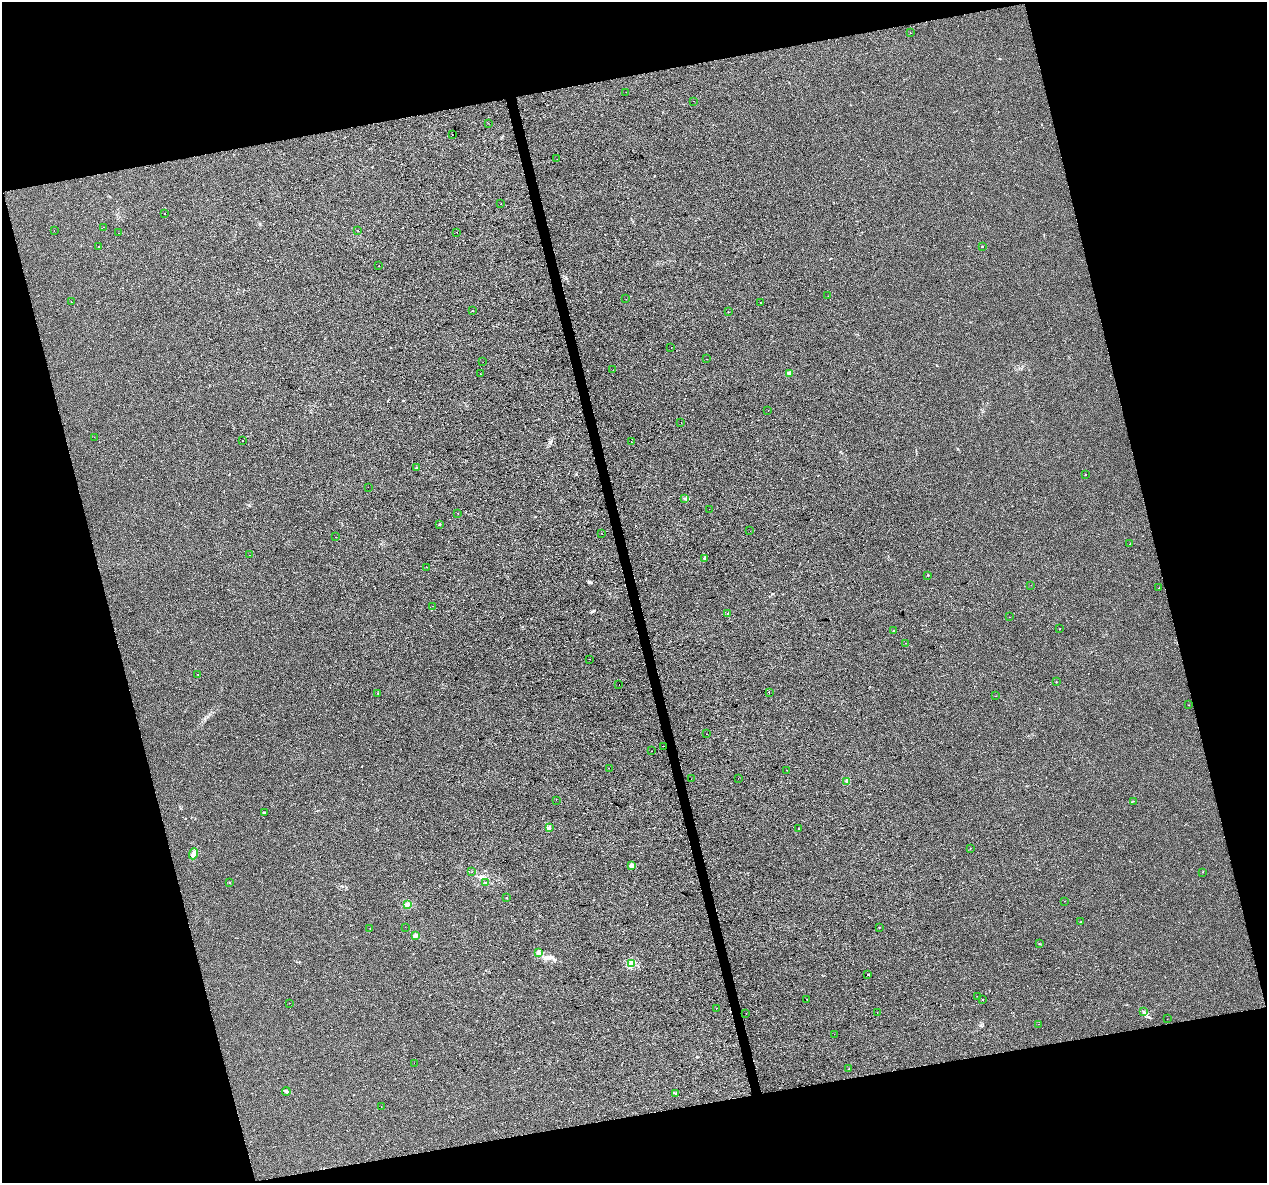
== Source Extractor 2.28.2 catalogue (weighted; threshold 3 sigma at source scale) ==
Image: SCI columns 1-5060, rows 88-4811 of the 5060 x 4850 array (HDU 1 of 3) = the unmasked area's bounding box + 8 px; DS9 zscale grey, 4 x 4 block average (1 PNG px = mean of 4 x 4 image px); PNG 1269 x 1185 px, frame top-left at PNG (2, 2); each listed source drawn as its Kron ellipse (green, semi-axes under 4 px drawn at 4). Shown black and unused: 30% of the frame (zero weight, under 2 of 3 exposures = <1% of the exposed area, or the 3 px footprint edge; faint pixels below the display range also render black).
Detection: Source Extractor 2.28.2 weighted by HDU 2 'WHT'. Background 0.00547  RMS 0.0046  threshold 0.0208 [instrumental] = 3 sigma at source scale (4.5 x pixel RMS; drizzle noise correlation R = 1.50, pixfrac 1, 0.0396/0.0396 arcsec/px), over >= 5 px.
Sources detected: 127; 14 cosmic-ray / hot-pixel residue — neither listed nor drawn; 1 coinciding with a brighter row at this scale — not listed separately; the other 112 listed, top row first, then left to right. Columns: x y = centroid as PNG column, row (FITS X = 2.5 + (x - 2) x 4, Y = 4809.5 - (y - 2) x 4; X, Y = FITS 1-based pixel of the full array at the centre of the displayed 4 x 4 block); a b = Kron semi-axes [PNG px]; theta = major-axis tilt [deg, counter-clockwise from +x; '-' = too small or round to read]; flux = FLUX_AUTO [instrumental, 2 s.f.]
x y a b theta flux
910 33 2 2 - 0.82
626 92 2 2 - 0.97
693 101 2 2 - 2.5
488 123 2 2 - 0.58
452 134 2 2 - 0.95
557 159 2 2 - 0.42
501 204 2 2 - 2.5
164 214 2 2 - 0.55
104 227 2 2 - 1.2
54 230 2 2 - 0.4
357 230 2 2 - 0.49
457 232 2 2 - 3.4
119 233 2 2 - 0.92
982 246 2 2 - 3.1
98 247 2 2 - 0.86
379 266 2 2 - 3.6
828 296 2 2 - 0.37
626 299 2 2 - 0.43
71 302 2 2 - 0.47
760 302 2 2 - 0.4
473 311 2 2 - 0.64
728 312 2 2 - 1.7
671 347 2 2 - 1.7
706 359 2 2 - 4.5
483 362 2 2 - 2.8
613 370 2 2 - 0.72
789 373 2 2 - 30
480 374 2 2 - 3.2
768 410 2 2 - 0.68
681 423 2 2 - 4.5
94 437 2 2 - 0.56
242 440 2 2 - 0.67
631 442 2 2 - 3.8
416 468 3 2 - 1.3
1085 474 2 2 - 0.93
368 487 2 2 - 0.52
685 498 3 2 - 3.3
709 509 2 2 - 0.66
458 513 2 2 - 1.9
439 525 3 2 - 1.6
750 531 2 2 - 3.5
602 534 2 2 - 0.61
336 537 2 2 - 0.46
1130 544 2 2 - 0.56
250 555 2 2 - 0.69
705 558 2 2 - 1.9
427 567 2 2 - 0.62
928 575 2 2 - 1.2
1031 585 2 2 - 0.42
1159 588 2 2 - 0.66
433 606 2 2 - 0.69
728 613 2 2 - 1.6
1009 617 2 2 - 0.76
1060 628 2 2 - 0.65
894 630 2 2 - 1.2
906 643 2 2 - 0.9
590 659 2 2 - 1.2
198 675 2 2 - 0.75
1056 682 2 2 - 1.5
619 684 2 2 - 2.4
769 692 2 2 - 3.7
378 693 2 2 - 1.6
996 696 2 2 - 3.7
1189 705 2 2 - 0.78
707 734 2 2 - 1.9
663 746 2 2 - 1.6
652 751 2 2 - 13
609 768 2 2 - 1.9
787 770 2 2 - 0.86
738 778 2 2 - 5.5
691 779 2 2 - 1.2
847 782 2 2 - 1.3
556 800 2 2 - 0.33
1133 801 2 2 - 0.79
265 813 2 2 - 1.3
549 828 2 2 - 2
799 829 2 2 - 0.79
970 848 2 2 - 5.8
194 854 5 3 - 14
631 865 2 2 - 34
471 872 2 2 - 0.75
1202 872 2 2 - 0.93
229 882 2 2 - 1.1
485 882 2 2 - 1
507 898 2 2 - 1.1
1064 901 2 2 - 0.49
407 904 3 3 - 4.9
1081 922 2 2 - 1.1
405 927 2 2 - 0.9
879 927 2 2 - 0.9
370 928 2 2 - 1.2
416 935 2 2 - 43
1039 944 2 2 - 0.98
539 952 2 2 - 2.2
631 963 2 2 - 2.4
867 974 2 2 - 0.79
977 996 2 2 - 0.78
807 999 2 2 - 3.9
983 1000 2 2 - 1.9
289 1003 2 2 - 1.9
716 1008 2 2 - 5.3
877 1012 2 2 - 2.3
1144 1012 2 2 - 1.6
746 1013 2 2 - 0.48
1167 1019 2 2 - 0.53
1039 1024 2 2 - 1.2
834 1034 2 2 - 1.8
414 1063 2 2 - 0.64
849 1069 2 2 - 0.79
286 1091 4 2 - 3.4
675 1094 2 2 - 5.7
381 1106 2 2 - 1.4
Diffuse or blended objects may show on this block-average render without a row.